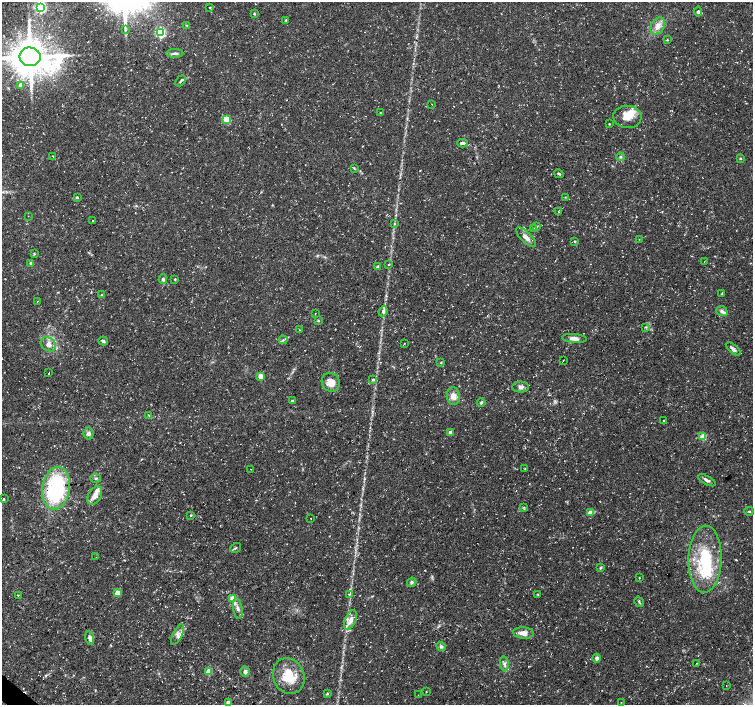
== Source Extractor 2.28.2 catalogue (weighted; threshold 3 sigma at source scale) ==
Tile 7 of 4 x 4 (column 3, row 2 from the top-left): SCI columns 3005-4506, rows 2984-4389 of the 6017 x 6032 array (HDU 1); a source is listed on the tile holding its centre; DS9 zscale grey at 2 x 2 block average (1 PNG px = mean of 2 x 2 image px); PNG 755 x 707 px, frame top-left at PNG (2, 2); each listed source drawn as its Kron ellipse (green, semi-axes under 4 px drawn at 4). Shown black and unused: <1% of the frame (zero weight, under 3 of 4 exposures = <1% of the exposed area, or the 3 px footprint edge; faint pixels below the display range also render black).
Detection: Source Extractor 2.28.2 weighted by HDU 2 'WHT'; one run over the whole footprint, this tile lists its part. Background 0.0319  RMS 0.0029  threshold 0.013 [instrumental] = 3 sigma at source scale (4.5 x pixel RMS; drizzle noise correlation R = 1.50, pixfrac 1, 0.0396/0.0396 arcsec/px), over >= 5 px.
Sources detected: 125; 1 too faint to see at this stretch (2 x 2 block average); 1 inside a brighter object's white glare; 3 cosmic-ray / hot-pixel residue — neither listed nor drawn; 5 inside a brighter listed object's ellipse — not listed separately; the other 115 listed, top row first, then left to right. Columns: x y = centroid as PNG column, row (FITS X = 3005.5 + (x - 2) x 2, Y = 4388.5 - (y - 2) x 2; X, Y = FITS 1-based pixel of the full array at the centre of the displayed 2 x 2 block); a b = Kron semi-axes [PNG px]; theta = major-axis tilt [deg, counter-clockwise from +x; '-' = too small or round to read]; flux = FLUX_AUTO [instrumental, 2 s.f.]
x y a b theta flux
40 7 4 3 - 100
209 7 2 2 - 1.1
698 12 5 3 - 1.4
254 14 4 3 - 0.59
286 20 3 2 - 0.7
187 25 4 2 - 0.42
658 26 9 6 57 5.1
125 30 3 3 - 0.69
160 33 3 3 - 74
667 40 3 2 - 0.46
175 53 8 4 1 2
30 57 10 9 - 1900
181 81 6 3 49 0.98
20 85 3 3 - 5.8
432 104 2 2 - 0.33
380 112 2 2 - 0.39
627 117 14 11 -6 9.8
227 120 3 3 - 23
609 124 2 2 - 0.5
463 143 5 3 - 1.9
53 156 3 2 - 0.35
620 157 4 3 - 0.89
740 158 3 3 - 0.64
354 168 3 2 - 0.52
559 174 5 3 - 0.79
77 197 4 3 - 0.87
565 197 3 2 - 0.34
558 211 3 2 - 0.36
28 216 2 2 - 0.22
93 220 2 2 - 5.4
394 223 3 2 - 0.53
537 226 3 2 - 0.56
533 229 4 3 - 1.2
526 237 13 5 -45 4.1
639 239 2 2 - 0.29
575 241 3 2 - 0.81
34 254 3 3 - 0.54
704 262 2 2 - 0.26
31 263 4 4 - 1.2
389 264 3 2 - 0.43
378 267 4 4 - 1.3
163 279 5 4 - 1.4
175 279 3 3 - 0.53
721 294 4 2 - 0.5
101 295 3 3 - 0.63
37 301 2 2 - 0.94
383 311 5 4 - 2.1
722 311 6 4 -20 1.9
315 313 2 2 - 0.25
318 321 3 3 - 0.62
646 327 3 2 - 0.66
299 330 2 2 - 0.37
574 338 12 4 -4 3.5
283 340 4 2 - 0.78
103 341 5 3 - 1.4
404 343 2 2 - 0.33
48 344 8 6 -38 4
733 349 9 3 -42 2.2
563 360 2 2 - 0.35
441 362 3 3 - 0.45
49 373 2 2 - 1.5
260 376 3 3 - 10
373 380 4 3 - 1.2
331 382 9 9 - 6.5
521 387 8 5 0 2.4
453 396 9 6 -85 5.1
292 401 2 2 - 2.3
481 402 4 3 - 1.1
149 416 3 2 - 0.53
664 420 3 2 - 0.68
450 432 2 2 - 4.3
89 434 6 5 - 2.1
703 437 3 3 - 18
251 469 2 2 - 0.8
525 469 2 2 - 0.5
96 478 5 3 - 0.83
707 480 10 4 -28 2.1
56 488 21 14 81 71
95 496 10 6 58 5.5
4 499 3 2 - 0.7
524 507 3 2 - 0.69
749 511 5 2 - 0.63
590 513 3 3 - 9
191 515 3 3 - 0.77
311 518 2 2 - 2.2
235 548 6 2 33 0.77
96 557 2 2 - 0.47
705 559 33 16 88 39
600 568 4 3 - 0.9
639 578 3 2 - 0.31
412 582 5 4 - 1.3
117 593 3 3 - 9.5
349 594 3 2 - 1.2
538 594 2 2 - 0.76
18 595 2 2 - 0.89
233 598 3 3 - 14
639 602 5 3 - 0.82
238 609 10 4 -81 3
351 620 10 5 67 5.5
524 633 10 5 -5 4.5
177 635 11 4 65 3.3
90 638 7 4 -78 2.9
441 646 5 4 - 1.6
597 658 4 3 - 2.1
697 663 2 2 - 0.31
504 664 8 4 -83 2.2
209 672 3 3 - 16
245 672 5 4 - 1.9
289 676 18 15 -67 18
726 686 2 2 - 0.24
426 692 2 2 - 0.38
327 694 4 3 - 0.67
418 695 2 2 - 0.34
228 702 3 2 - 5.8
621 702 2 2 - 0.27
Isophote crosses this tile's border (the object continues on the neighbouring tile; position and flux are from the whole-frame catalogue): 2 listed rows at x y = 40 7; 30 57
Diffuse or blended objects may show on this block-average render without a row.